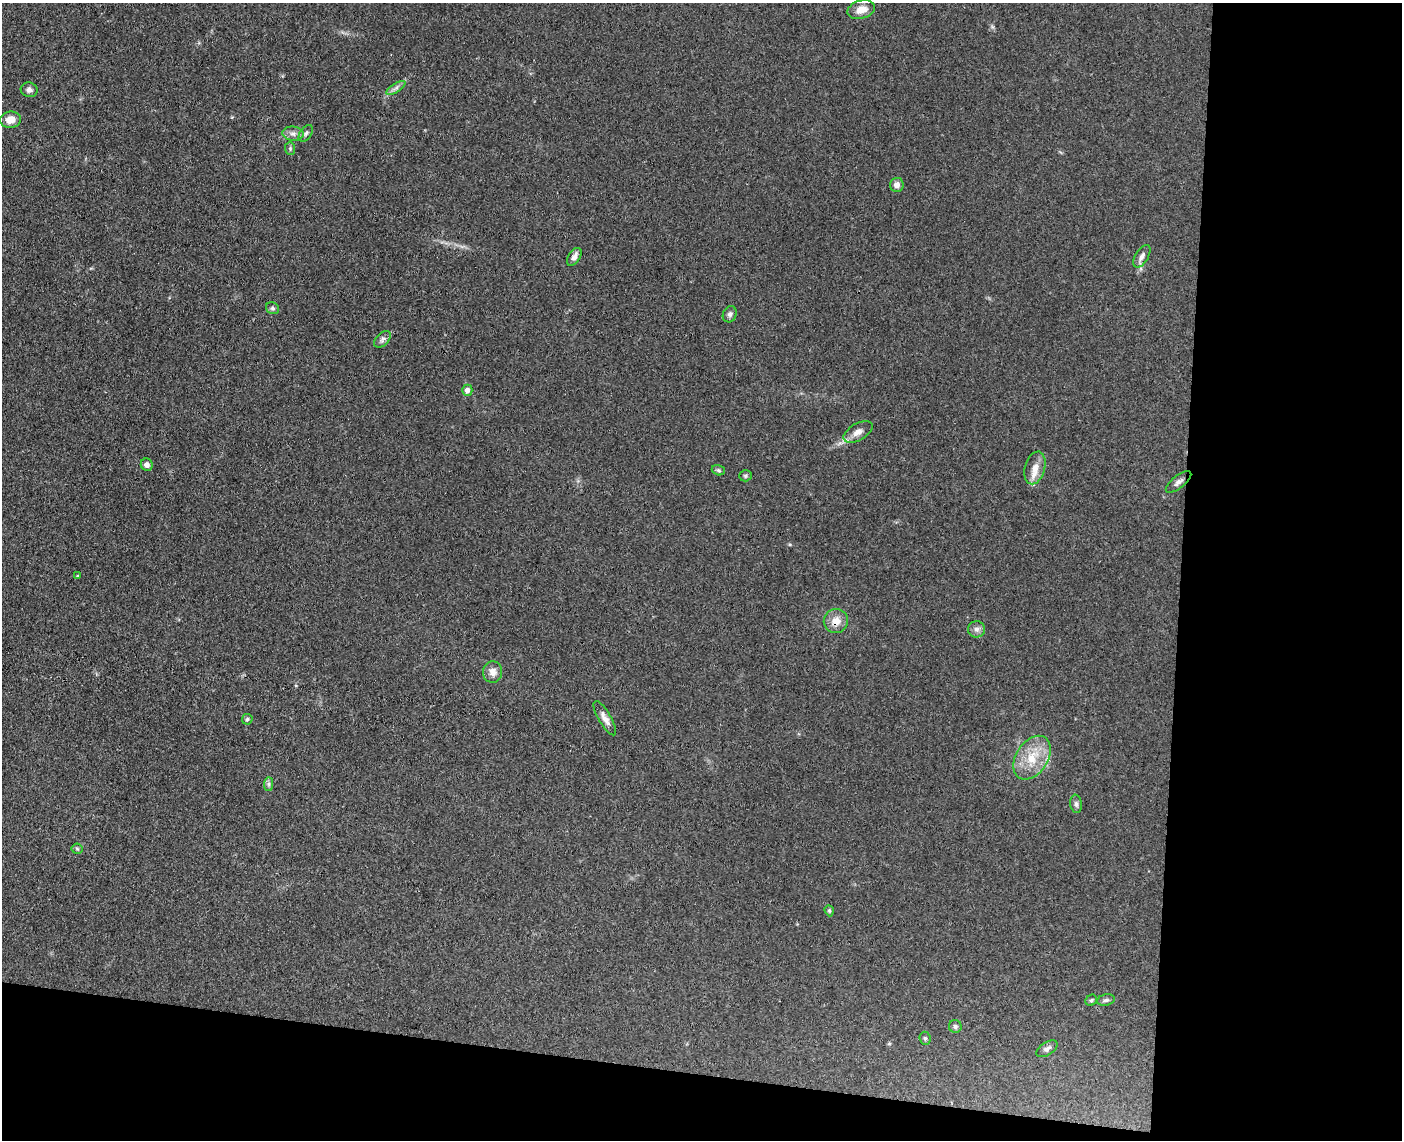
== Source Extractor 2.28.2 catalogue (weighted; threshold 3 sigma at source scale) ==
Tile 12 of 3 x 4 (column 3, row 4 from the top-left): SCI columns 3076-4475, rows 8-1145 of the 4640 x 4568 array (HDU 1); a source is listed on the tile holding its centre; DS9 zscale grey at full resolution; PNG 1404 x 1142 px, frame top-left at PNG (2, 3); each listed source drawn as its Kron ellipse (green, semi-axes under 4 px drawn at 4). Shown black and unused: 22% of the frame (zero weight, under 3 of 4 exposures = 5% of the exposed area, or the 3 px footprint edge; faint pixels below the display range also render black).
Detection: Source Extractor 2.28.2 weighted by HDU 2 'WHT'; one run over the whole footprint, this tile lists its part. Background 0.13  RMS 0.0071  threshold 0.0321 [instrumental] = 3 sigma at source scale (4.5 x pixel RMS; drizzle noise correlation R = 1.50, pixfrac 1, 0.05/0.05 arcsec/px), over >= 5 px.
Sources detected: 36; all 36 listed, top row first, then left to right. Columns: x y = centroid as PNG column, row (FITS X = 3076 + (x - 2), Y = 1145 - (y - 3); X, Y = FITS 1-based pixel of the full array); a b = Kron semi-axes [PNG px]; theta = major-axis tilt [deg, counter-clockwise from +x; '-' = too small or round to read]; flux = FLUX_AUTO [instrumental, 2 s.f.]
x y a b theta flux
861 10 14 9 15 8.4
396 88 11 4 33 2.4
29 90 8 7 - 3
10 120 10 8 8 7.4
306 133 9 5 55 1.9
293 134 10 7 -7 3.5
290 148 6 5 - 1.1
897 185 7 7 - 3.9
1142 256 12 6 58 3.3
574 257 10 5 56 3.9
272 308 7 5 -31 1.4
730 314 8 6 64 2
382 339 10 6 45 2.3
467 390 5 5 - 3.1
858 432 16 8 30 5.3
147 465 6 6 - 2.8
1035 468 16 10 75 7.8
718 470 7 5 -18 1.3
745 476 6 5 - 1.3
1179 482 15 6 38 3.2
77 576 4 2 - 0.53
836 621 12 12 - 8
976 629 8 8 - 3.1
493 672 11 9 88 5.3
605 718 19 6 -60 4.5
247 719 5 5 - 1.2
1032 758 24 16 56 19
269 784 7 4 89 1.6
1076 804 9 5 -82 1.9
77 849 5 5 - 1
829 911 6 4 -70 0.94
1091 1000 6 5 - 1.1
1106 1000 9 5 10 1.9
955 1026 6 6 - 1.7
925 1038 6 5 - 1.3
1047 1049 12 6 33 2.4
Overlapping masked pixels (flux is a lower limit): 1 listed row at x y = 836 621